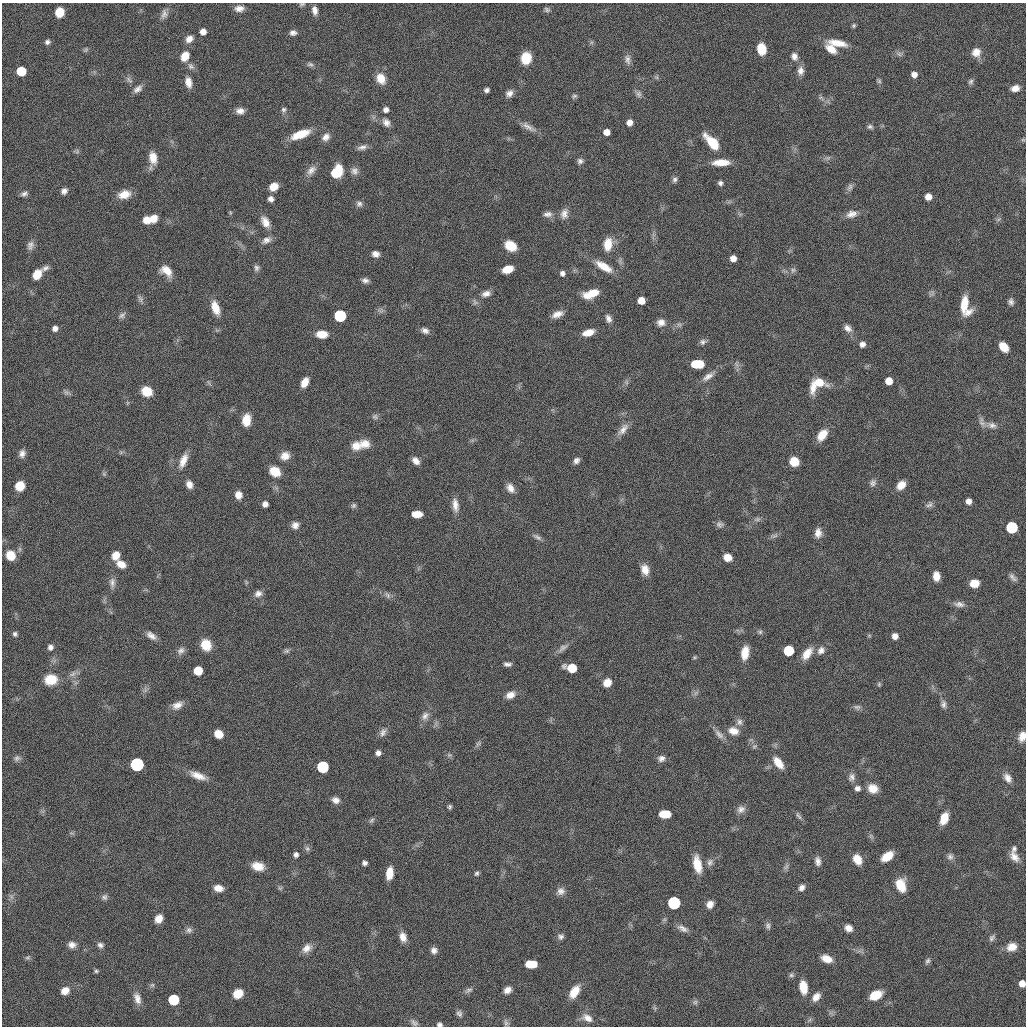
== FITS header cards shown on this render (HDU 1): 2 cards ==
NAXIS1  =                 2048 / length of original image axis
NAXIS2  =                 2048 / length of original image axis

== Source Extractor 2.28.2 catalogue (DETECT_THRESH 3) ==
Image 2048 x 2048 px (HDU 1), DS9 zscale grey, zoomed out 1/2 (1 PNG px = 2 x 2 image px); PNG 1028 x 1028 px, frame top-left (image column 1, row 2047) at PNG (2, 3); no overlay
Background 21.4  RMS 320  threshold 952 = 3 sigma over >= 5 px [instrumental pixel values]
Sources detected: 322; all 322 listed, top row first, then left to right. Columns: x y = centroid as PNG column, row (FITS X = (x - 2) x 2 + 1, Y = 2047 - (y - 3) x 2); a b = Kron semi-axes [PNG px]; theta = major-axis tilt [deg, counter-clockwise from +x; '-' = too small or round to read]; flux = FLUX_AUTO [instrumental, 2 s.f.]
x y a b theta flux
302 4 7 5 17 1.5e+05
239 8 10 7 5 5.4e+05
547 9 8 6 1 2.0e+05
315 10 9 6 -79 4.6e+05
140 11 4 2 - 6.4e+04
59 12 8 7 - 1.7e+06
164 14 13 8 56 4.5e+05
854 25 6 5 - 1.4e+05
203 32 5 5 - 5.8e+05
293 33 8 6 -1 3.2e+05
189 39 8 7 - 5.4e+05
47 42 6 5 - 2.4e+05
591 42 6 6 - 1.6e+05
837 43 23 7 -11 1.3e+06
86 49 8 6 3 1.7e+05
761 49 9 7 -80 1.8e+06
831 49 14 8 -36 9.9e+05
976 52 11 10 - 7.9e+05
900 53 7 4 -15 1.9e+05
185 56 10 7 58 1.2e+06
794 56 10 8 -67 4.8e+05
526 58 10 9 - 1.9e+06
627 59 13 8 -81 4.1e+05
310 64 8 6 -20 2.0e+05
191 66 12 7 -43 3.3e+05
21 71 6 6 - 3.7e+06
800 71 13 8 82 5.3e+05
94 72 5 3 - 9.2e+04
914 74 5 5 - 5.0e+05
656 77 7 5 19 1.4e+05
381 78 13 10 -65 1.0e+06
129 79 10 7 -64 2.8e+05
879 81 8 5 -28 1.5e+05
971 81 8 6 70 2.2e+05
188 82 12 7 -78 6.8e+05
1015 88 9 6 14 6.1e+05
138 89 14 7 42 4.5e+05
486 90 5 5 - 2.5e+05
509 93 9 7 38 4.1e+05
638 94 10 7 -60 2.9e+05
574 96 7 6 - 1.7e+05
821 98 9 4 -23 2.2e+05
283 110 7 6 - 2.2e+05
386 110 5 5 - 3.7e+05
240 111 9 7 -1 5.1e+05
629 122 5 5 - 5.5e+05
386 123 11 8 -40 4.7e+05
870 126 8 6 -62 2.2e+05
528 127 22 7 -29 5.8e+05
606 132 5 5 - 7.1e+05
300 134 21 7 20 1.8e+06
326 137 9 7 57 4.7e+05
1023 140 6 5 - 1.1e+05
712 142 19 8 -48 2.2e+06
362 147 14 6 11 4.2e+05
795 149 5 2 - 8.6e+04
77 151 7 6 - 1.5e+05
153 158 16 8 89 1.0e+06
825 158 8 4 -3 2.3e+05
580 161 7 7 - 2.8e+05
721 162 18 7 2 1.3e+06
311 170 15 8 52 5.3e+05
354 171 10 9 - 4.2e+05
336 172 11 8 55 3.2e+06
674 179 9 6 49 2.6e+05
720 183 5 5 - 2.3e+05
274 187 9 7 35 9.0e+05
850 187 11 7 61 3.0e+05
64 191 7 6 - 3.8e+05
24 193 9 6 3 2.9e+05
124 194 14 9 16 1.0e+06
928 197 5 5 - 7.1e+05
271 199 6 6 - 3.4e+05
728 201 5 3 - 8.9e+04
359 204 9 7 -50 3.2e+05
662 207 4 3 - 8.8e+04
230 213 5 4 - 9.4e+04
548 214 12 7 -1 4.0e+05
564 214 14 9 75 5.7e+05
740 214 9 3 -17 1.6e+05
852 214 17 8 17 6.5e+05
153 218 10 8 48 8.4e+05
999 219 8 6 17 1.9e+05
147 220 8 8 - 8.3e+05
265 222 15 9 -61 7.9e+05
654 233 9 4 61 1.7e+05
266 240 12 7 23 4.5e+05
608 244 14 9 77 1.3e+06
30 245 12 8 72 4.1e+05
510 246 11 8 -33 1.9e+06
376 254 8 6 -13 4.4e+05
733 258 5 5 - 6.4e+05
621 261 10 4 -57 2.0e+05
604 266 22 8 -31 1.3e+06
45 268 10 6 30 2.8e+05
257 268 9 6 80 2.3e+05
507 269 9 6 18 1.6e+06
793 270 8 6 53 2.3e+05
167 271 14 9 -41 1.0e+06
562 273 5 5 - 2.9e+05
37 274 9 7 56 1.3e+06
365 280 9 6 -19 3.1e+05
486 293 14 8 22 5.3e+05
591 294 14 7 19 1.5e+06
932 294 7 4 -11 1.7e+05
140 299 12 6 -78 2.5e+05
641 300 6 6 - 1.0e+06
1011 302 8 7 - 2.9e+05
964 304 18 7 83 1.6e+06
215 308 17 8 -71 1.2e+06
381 310 9 7 54 2.5e+05
968 312 15 7 32 6.6e+05
557 314 14 7 25 6.5e+05
122 315 9 7 47 2.5e+05
340 316 6 6 - 1.8e+07
608 319 10 7 -74 3.8e+05
661 322 9 8 - 5.3e+05
679 325 11 6 57 2.7e+05
55 328 6 6 - 3.9e+05
848 328 12 8 -51 4.8e+05
425 331 10 6 -20 3.6e+05
588 333 11 6 15 9.1e+05
322 334 10 7 -1 1.2e+06
178 341 4 2 - 6.0e+04
703 342 10 6 16 2.8e+05
862 344 6 5 - 4.0e+05
1004 347 9 6 -49 1.5e+06
697 364 9 6 0 3.4e+06
737 365 13 5 -62 3.1e+05
867 366 4 2 - 6.1e+04
708 377 17 7 33 5.6e+05
889 381 6 6 - 1.1e+06
305 382 10 6 63 9.4e+05
819 382 14 7 -16 1.6e+06
209 383 9 5 -63 1.9e+05
626 383 8 6 -54 2.0e+05
519 387 5 2 - 7.9e+04
813 387 19 8 87 9.5e+05
147 391 10 9 - 1.5e+06
66 392 10 6 -50 2.5e+05
232 410 6 3 7 1.1e+05
552 410 6 2 -32 7.8e+04
376 416 8 7 - 2.3e+05
246 420 12 8 85 1.2e+06
982 422 14 7 -68 4.1e+05
992 425 15 7 -4 4.9e+05
623 429 21 8 50 7.0e+05
822 435 12 8 54 1.2e+06
365 444 13 10 -11 8.2e+05
356 446 12 10 3 8.7e+05
122 452 6 4 -11 1.3e+05
22 453 9 7 79 3.8e+05
285 456 12 10 0 7.9e+05
183 461 20 8 66 9.2e+05
416 461 10 6 -44 5.5e+05
576 461 8 6 43 3.5e+05
794 461 7 7 - 1.3e+06
275 471 11 9 -33 1.5e+06
104 473 7 5 81 1.5e+05
873 483 10 8 76 3.3e+05
189 484 9 6 -66 5.6e+05
901 485 11 8 47 8.9e+05
20 486 8 7 - 1.4e+06
276 488 4 3 - 1.1e+05
510 488 12 7 -52 6.0e+05
238 495 8 7 - 6.9e+05
622 500 6 3 -45 8.4e+04
969 501 6 5 - 5.0e+05
265 504 5 5 - 3.9e+05
455 505 17 8 -82 7.3e+05
929 505 10 7 30 2.9e+05
353 506 7 6 - 2.0e+05
417 514 9 5 0 1.2e+06
757 519 6 3 45 1.2e+05
720 524 11 7 -24 2.7e+05
295 525 8 7 - 4.8e+05
1012 527 6 6 - 1.3e+07
818 533 11 8 77 5.9e+05
774 536 12 5 19 2.3e+05
537 537 12 6 -35 3.1e+05
10 555 10 9 - 1.3e+06
116 555 9 8 - 8.8e+05
728 557 7 6 - 9.3e+05
121 564 10 7 -27 8.4e+05
645 569 13 8 -72 8.1e+05
936 576 9 6 -87 8.4e+05
1013 577 12 6 -48 3.4e+05
247 582 8 4 -38 1.3e+05
112 583 15 7 87 4.2e+05
974 583 8 6 4 1.3e+06
258 594 10 8 26 4.4e+05
387 595 10 6 -44 2.8e+05
105 600 8 4 -85 1.5e+05
959 604 16 7 -7 4.4e+05
739 630 8 5 29 1.7e+05
760 632 6 6 - 1.6e+05
15 634 6 5 - 2.0e+05
151 636 14 7 -33 5.5e+05
869 636 6 5 - 1.2e+05
895 636 5 5 - 4.7e+05
206 645 11 10 - 1.4e+06
50 647 5 5 - 2.9e+05
563 647 15 6 31 3.6e+05
287 650 8 6 7 2.1e+05
821 650 10 8 58 4.8e+05
181 651 12 8 51 4.0e+05
788 651 6 6 - 6.5e+06
745 653 13 7 82 1.3e+06
807 654 16 8 54 1.1e+06
694 657 5 5 - 1.1e+05
507 664 9 5 -2 3.1e+05
572 668 8 6 -13 2.7e+06
198 671 6 6 - 2.9e+06
74 674 12 6 32 3.8e+05
51 679 13 11 8 1.7e+06
607 683 8 7 - 9.3e+05
879 684 6 5 - 1.1e+05
145 689 10 7 39 2.5e+05
695 692 8 6 64 2.2e+05
510 695 11 8 24 6.9e+05
16 699 4 2 - 5.8e+04
943 704 11 7 -68 3.2e+05
177 705 15 9 23 6.7e+05
857 707 10 6 1 2.7e+05
425 716 13 9 58 5.2e+05
739 722 10 8 -70 3.3e+05
436 724 5 2 - 1.0e+05
733 731 13 9 -19 8.2e+05
383 732 11 8 40 4.0e+05
218 734 7 6 - 1.2e+06
719 735 19 6 -48 4.7e+05
1022 736 10 7 74 7.8e+05
478 744 9 6 66 2.0e+05
754 746 7 6 - 1.6e+05
378 753 5 5 - 3.4e+05
449 755 8 6 -36 1.9e+05
17 758 9 8 - 2.9e+05
661 758 10 8 20 4.0e+05
778 763 15 7 -53 1.2e+06
137 764 6 6 - 5.2e+07
323 767 6 6 - 1.5e+07
198 776 21 8 -20 9.8e+05
852 777 12 8 -81 4.1e+05
1008 778 12 7 -54 5.1e+05
857 788 7 7 - 3.8e+05
873 788 12 10 -22 1.0e+06
336 800 9 7 -17 4.5e+05
450 807 6 5 - 1.5e+05
741 809 11 9 27 4.8e+05
665 814 9 6 0 2.1e+06
799 817 11 6 -48 2.4e+05
944 818 12 7 69 1.5e+06
372 821 8 6 68 1.9e+05
72 833 8 3 -33 1.2e+05
871 836 7 5 -66 1.6e+05
417 845 8 4 35 1.6e+05
307 849 8 7 - 2.3e+05
1014 849 9 7 70 2.7e+05
296 855 6 6 - 3.0e+05
887 856 12 7 36 1.5e+06
950 857 10 9 - 3.4e+05
1014 857 14 9 -46 6.9e+05
857 859 11 8 -60 1.1e+06
818 861 10 7 -86 4.1e+05
710 862 11 8 66 4.0e+05
365 863 5 5 - 2.7e+05
697 864 19 8 -78 1.6e+06
258 866 13 9 -12 1.1e+06
787 866 7 6 - 2.1e+05
389 873 11 6 82 1.2e+06
476 873 6 6 - 2.0e+05
901 885 13 9 -67 1.8e+06
802 887 8 5 45 3.7e+05
218 888 9 6 -7 7.5e+05
280 888 6 5 - 1.3e+05
561 891 11 9 47 4.7e+05
11 897 8 5 -31 1.7e+05
104 897 8 8 - 2.7e+05
674 903 6 6 - 2.9e+07
710 904 9 7 53 5.9e+05
159 919 8 7 - 8.1e+05
665 920 6 5 - 1.4e+05
768 926 8 7 - 2.5e+05
683 928 15 7 -27 4.6e+05
848 928 9 6 -33 5.7e+05
189 930 10 7 -18 3.1e+05
403 937 12 8 -69 7.0e+05
560 937 8 6 38 2.7e+05
992 938 10 7 69 2.7e+05
72 945 10 8 -21 5.2e+05
100 945 8 6 -27 2.7e+05
1012 947 12 9 16 8.9e+05
307 948 14 9 39 6.5e+05
434 950 8 8 - 4.0e+05
861 952 5 2 - 8.5e+04
28 957 8 5 19 1.5e+05
827 959 11 7 -19 9.5e+05
928 961 8 6 57 2.2e+05
531 964 9 6 0 2.1e+06
96 971 6 5 - 1.6e+05
791 975 8 6 40 1.9e+05
1022 983 6 6 - 7.6e+05
152 985 9 6 23 1.9e+05
803 987 13 7 -81 1.5e+06
468 990 12 6 34 2.8e+05
507 990 9 7 44 5.4e+05
65 991 8 7 - 8.0e+05
574 992 15 8 59 1.3e+06
238 994 9 7 30 1.5e+06
876 995 11 7 26 2.0e+06
816 997 9 6 50 5.9e+05
137 998 15 8 -74 6.5e+05
174 1000 6 6 - 8.2e+06
695 1002 9 6 -69 2.2e+05
655 1007 6 5 - 1.3e+05
459 1013 10 6 -43 2.7e+05
830 1013 8 4 -71 1.7e+05
587 1018 13 8 -25 6.0e+05
809 1020 8 5 43 1.5e+05
414 1023 9 7 -21 2.9e+05
439 1024 5 4 - 2.0e+05
506 1024 7 6 - 1.9e+05
At the frame edge (FLAGS 8, measured only in part): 4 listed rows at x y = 302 4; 1022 736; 1022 983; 439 1024